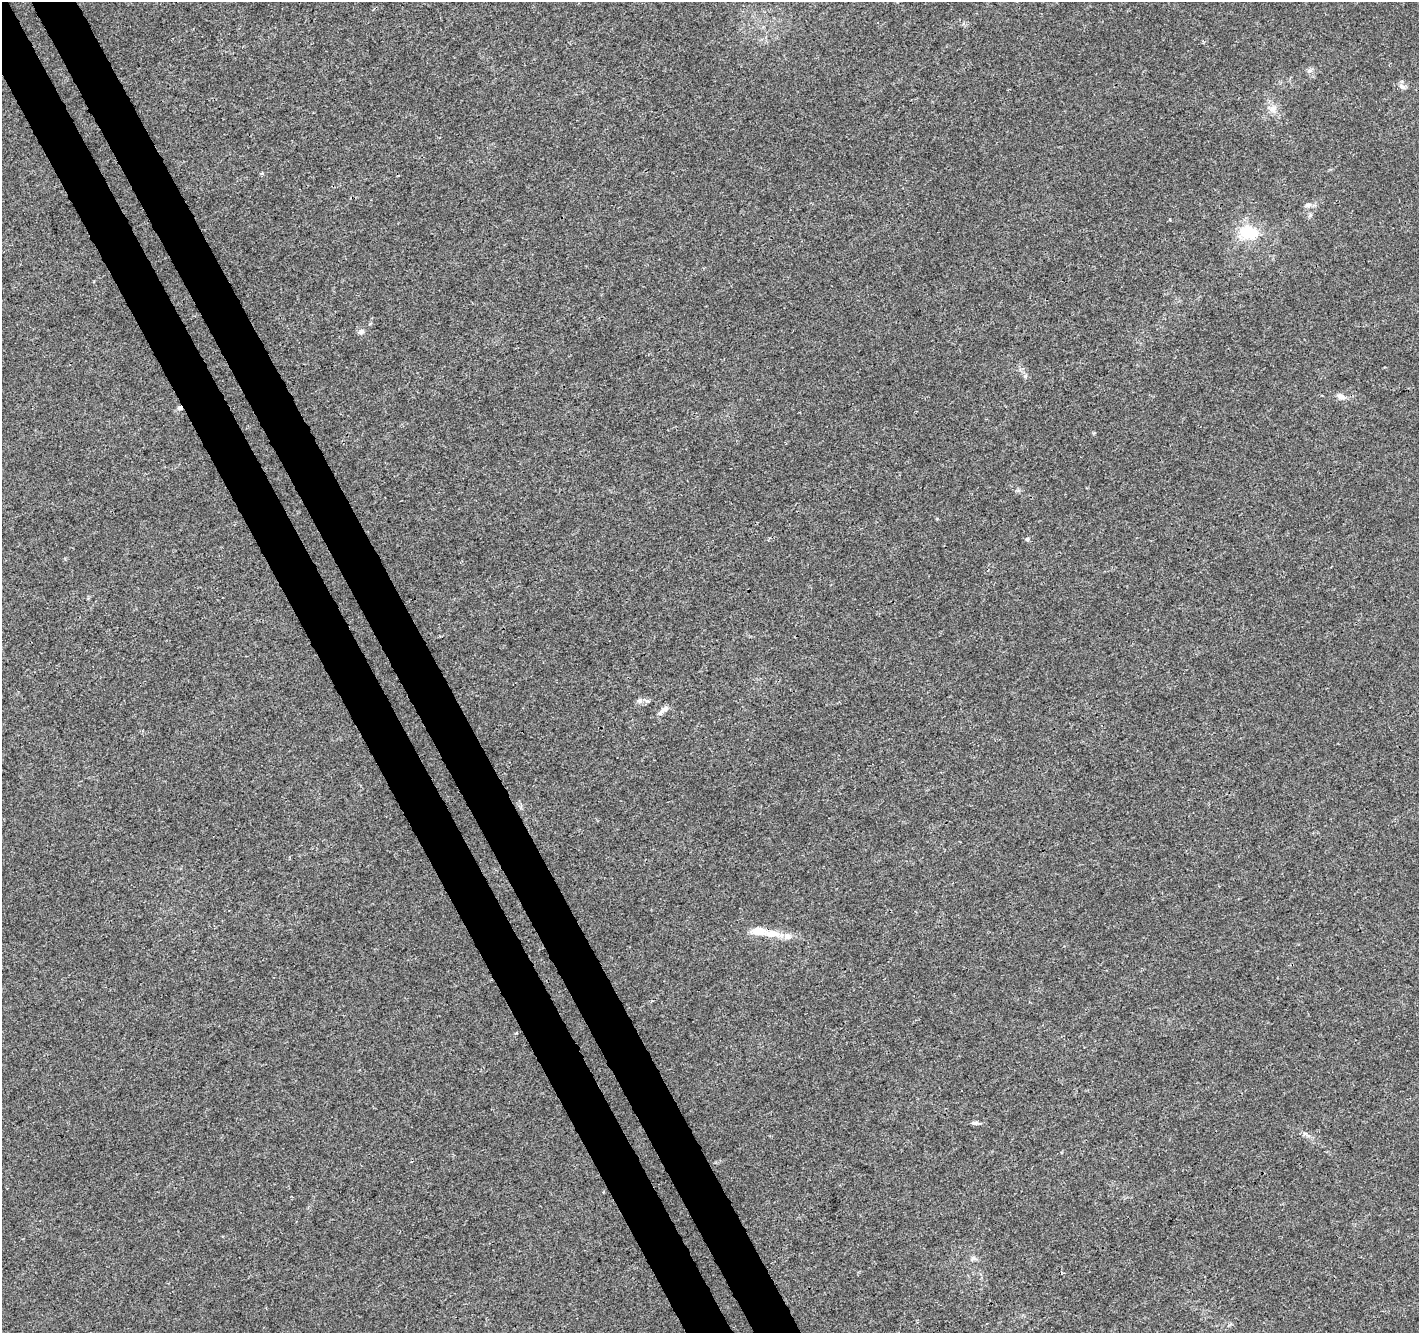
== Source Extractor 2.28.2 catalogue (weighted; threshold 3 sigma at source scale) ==
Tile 11 of 4 x 4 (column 3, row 3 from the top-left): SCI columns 2888-4304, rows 1454-2784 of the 5779 x 5626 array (HDU 1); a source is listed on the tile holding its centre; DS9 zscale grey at full resolution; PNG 1421 x 1335 px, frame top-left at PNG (2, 2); no overlay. Shown black and unused: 6% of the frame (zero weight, under 3 of 4 exposures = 5% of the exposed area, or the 3 px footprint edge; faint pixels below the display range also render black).
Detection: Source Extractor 2.28.2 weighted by HDU 2 'WHT'; one run over the whole footprint, this tile lists its part. Background 0.00687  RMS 0.0026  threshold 0.0118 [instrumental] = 3 sigma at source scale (4.5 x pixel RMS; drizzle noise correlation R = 1.50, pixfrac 1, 0.0396/0.0396 arcsec/px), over >= 5 px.
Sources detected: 17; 1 cosmic-ray / hot-pixel residue — not listed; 1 inside a brighter listed object's ellipse — not listed separately; the other 15 listed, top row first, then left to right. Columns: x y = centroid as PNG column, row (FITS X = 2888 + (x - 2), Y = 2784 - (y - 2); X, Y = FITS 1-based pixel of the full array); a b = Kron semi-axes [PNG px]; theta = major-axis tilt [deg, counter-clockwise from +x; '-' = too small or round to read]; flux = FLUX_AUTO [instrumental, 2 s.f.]
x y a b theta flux
1309 71 7 6 - 0.69
1402 87 11 6 -26 0.97
1272 109 11 9 -25 1.8
1308 205 8 7 - 0.96
1249 232 18 12 -13 9.7
361 331 8 7 - 0.82
1341 396 12 8 -20 1.4
1027 539 5 5 - 0.46
640 700 8 7 - 0.87
647 701 8 5 -17 0.55
665 709 12 7 30 1.5
759 931 18 9 -6 3.6
787 936 11 9 -22 1.6
975 1123 11 5 -2 0.7
973 1258 8 6 -11 0.73
Unlisted compact peaks at least as high as the median listed source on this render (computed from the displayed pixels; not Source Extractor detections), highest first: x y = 1025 376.